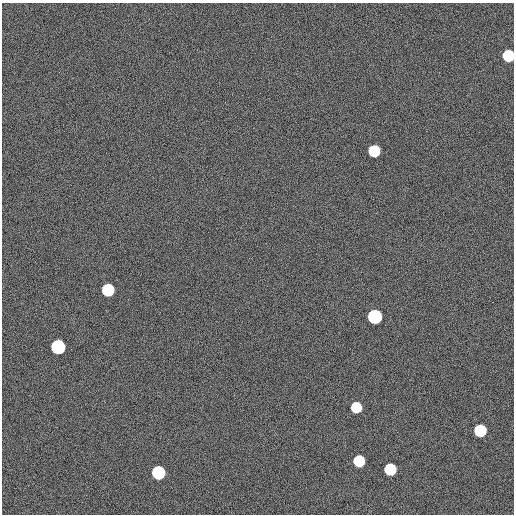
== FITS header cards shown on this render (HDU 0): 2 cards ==
NAXIS1  =                  512
NAXIS2  =                  512

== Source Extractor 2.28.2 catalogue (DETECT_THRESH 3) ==
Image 512 x 512 px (HDU 0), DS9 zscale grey, 1 PNG px = 1 image px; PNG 516 x 516 px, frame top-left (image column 1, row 512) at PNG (2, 3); no overlay
Background 275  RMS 10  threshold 30.5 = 3 sigma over >= 5 px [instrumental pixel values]
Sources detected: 10; all 10 listed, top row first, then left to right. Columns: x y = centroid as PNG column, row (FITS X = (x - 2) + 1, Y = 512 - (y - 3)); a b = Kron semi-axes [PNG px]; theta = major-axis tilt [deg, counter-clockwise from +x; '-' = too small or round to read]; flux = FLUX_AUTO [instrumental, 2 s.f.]
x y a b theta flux
508 56 8 7 - 55000
374 151 8 8 - 48000
108 290 8 8 - 76000
375 316 8 8 - 220000
58 347 8 8 - 210000
356 407 7 7 - 33000
480 430 8 8 - 68000
359 461 8 7 - 40000
390 469 8 7 - 50000
158 472 8 8 - 130000
At the frame edge (FLAGS 8, measured only in part): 1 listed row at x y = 508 56